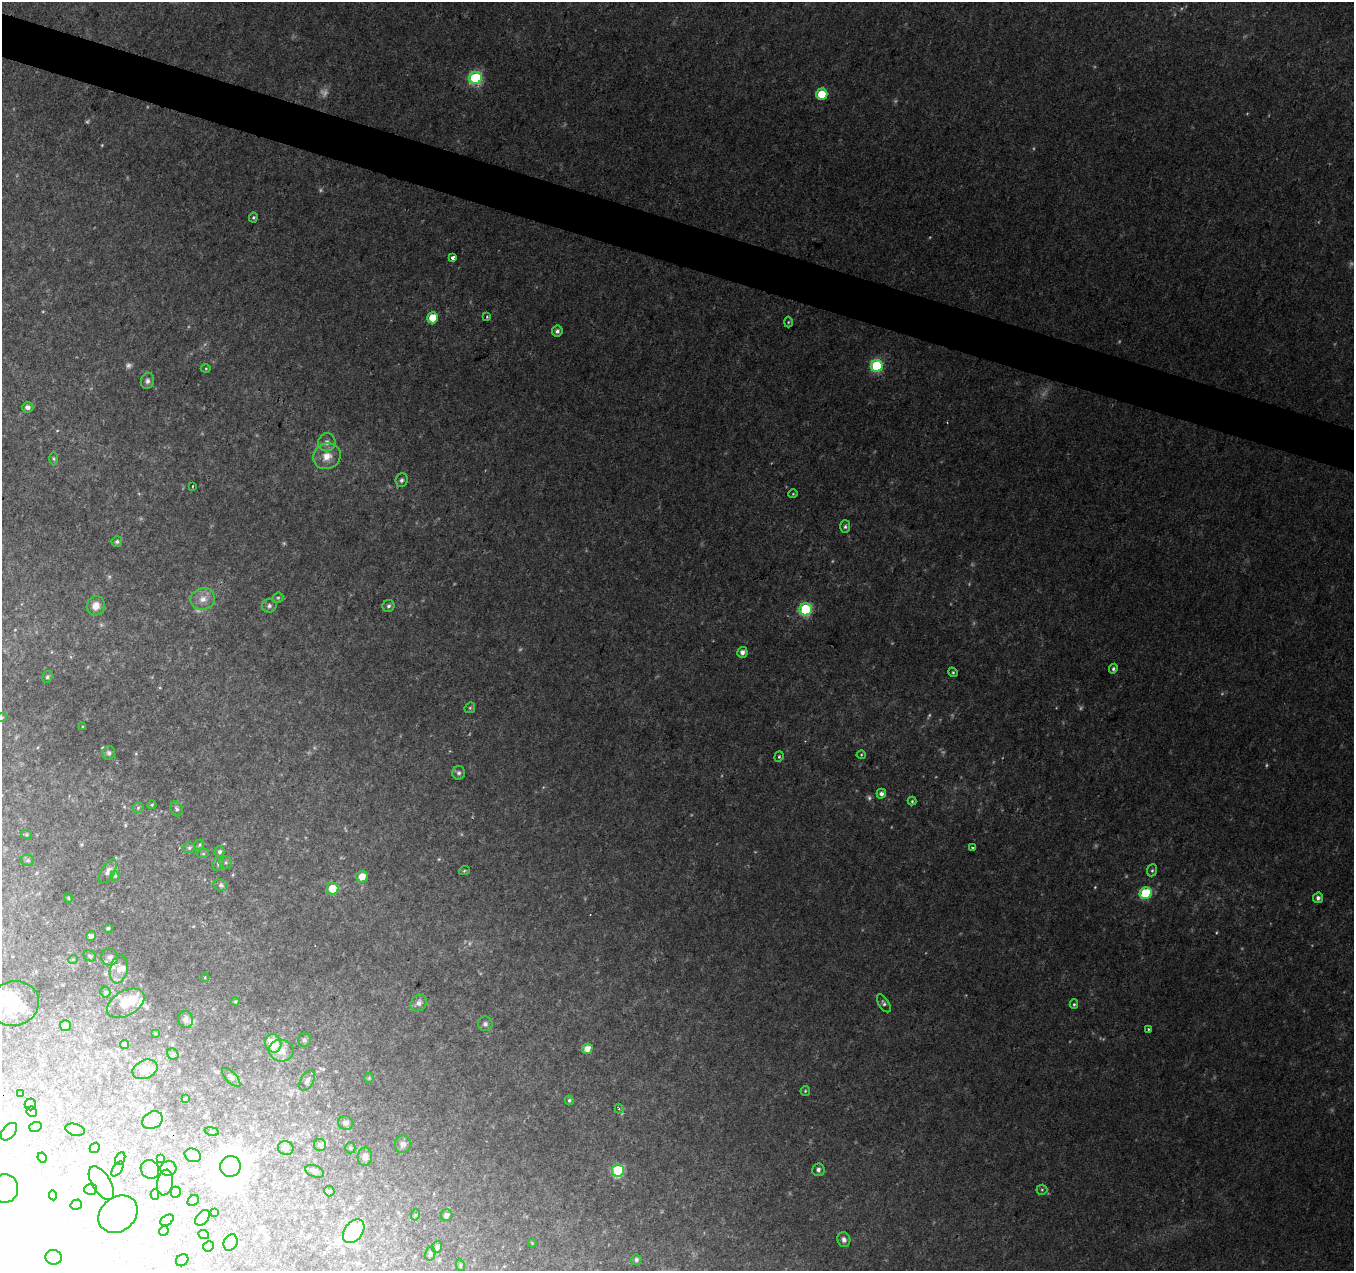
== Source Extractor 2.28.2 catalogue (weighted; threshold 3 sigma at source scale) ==
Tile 11 of 4 x 4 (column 3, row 3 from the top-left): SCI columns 2712-4063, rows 1547-2815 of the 5415 x 5566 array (HDU 1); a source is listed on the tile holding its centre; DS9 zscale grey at full resolution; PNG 1356 x 1273 px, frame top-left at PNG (2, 2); each listed source drawn as its Kron ellipse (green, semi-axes under 4 px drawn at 4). Shown black and unused: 3% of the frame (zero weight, under 2 of 3 exposures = <1% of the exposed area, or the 3 px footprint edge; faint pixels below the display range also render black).
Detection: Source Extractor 2.28.2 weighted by HDU 2 'WHT'; one run over the whole footprint, this tile lists its part. Background 0.0481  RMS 0.0066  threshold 0.0298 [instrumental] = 3 sigma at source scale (4.5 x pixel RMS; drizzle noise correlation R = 1.50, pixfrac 1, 0.0396/0.0396 arcsec/px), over >= 5 px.
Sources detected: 210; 14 too faint to see at this stretch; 38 inside a brighter object's white glare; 1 cosmic-ray / hot-pixel residue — neither listed nor drawn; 7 inside a brighter listed object's ellipse — not listed separately; the other 150 listed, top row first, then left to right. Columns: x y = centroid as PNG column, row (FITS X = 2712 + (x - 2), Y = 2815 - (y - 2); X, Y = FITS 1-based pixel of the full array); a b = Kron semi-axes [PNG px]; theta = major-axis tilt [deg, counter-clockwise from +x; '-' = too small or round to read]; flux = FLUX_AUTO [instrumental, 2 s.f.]
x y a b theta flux
476 78 6 6 - 69
822 94 6 5 - 14
253 217 5 4 - 0.9
452 258 3 3 - 4.3
487 317 4 3 - 0.57
433 318 5 5 - 14
788 322 5 3 - 0.66
557 331 5 5 - 2
877 366 6 6 - 57
206 368 5 3 - 0.7
147 381 8 6 78 2.2
27 407 6 5 - 2
327 442 9 8 - 3.4
327 456 14 12 24 8.8
54 458 7 3 -89 0.92
401 480 7 6 - 1.7
193 486 3 2 - 0.51
793 494 5 4 - 0.67
845 527 6 5 - 1.4
117 541 5 5 - 1.2
278 598 6 5 - 1.1
203 599 12 10 13 6
96 606 10 9 - 6
269 606 7 7 - 1.9
388 606 6 6 - 1.7
806 609 6 6 - 62
742 652 5 5 - 3.4
1113 669 5 4 - 1.2
953 672 5 4 - 0.87
47 677 6 5 - 1.1
470 708 6 5 - 0.85
2 717 5 3 - 0.76
83 727 3 3 - 0.72
109 753 7 6 - 1.7
861 755 4 4 - 0.67
779 757 5 4 - 0.92
459 773 7 6 - 1.8
881 794 5 4 - 2.7
912 801 4 4 - 0.85
152 805 4 4 - 0.71
138 808 5 5 - 1.1
177 809 7 6 - 1.7
26 834 6 4 -19 0.91
199 845 5 5 - 0.98
189 848 6 5 - 1.2
972 848 3 2 - 1.5
219 852 5 5 - 1.9
203 854 6 4 18 0.85
28 860 6 6 - 1.5
226 862 6 6 - 1.4
218 863 7 5 71 1.4
1152 870 6 5 - 1.1
108 871 13 6 59 3.5
464 871 5 3 - 0.71
115 876 5 4 - 0.97
362 877 6 5 - 7.1
221 885 7 6 - 1.5
333 889 6 6 - 13
1146 893 6 6 - 37
68 898 4 4 - 0.65
1318 898 5 5 - 2.4
108 928 5 4 - 1.2
91 936 5 4 - 3
90 956 7 5 -32 1.2
110 957 8 8 - 3.7
73 959 5 3 - 0.55
119 969 14 9 77 6
205 977 4 4 - 0.97
105 992 5 5 - 0.93
235 1001 4 3 - 0.7
126 1003 20 12 30 17
419 1003 9 7 53 3.3
884 1003 10 5 -58 1.7
14 1004 25 22 17 32
1074 1004 5 4 - 0.9
186 1020 9 7 -73 2.5
485 1024 7 7 - 1.9
65 1026 5 5 - 12
1148 1029 3 2 - 0.53
155 1033 4 3 - 0.69
304 1040 7 6 - 1.7
273 1043 9 8 - 18
125 1044 4 4 - 0.89
587 1049 5 5 - 5.6
281 1051 12 11 - 6.3
173 1054 6 5 - 1.2
145 1069 13 9 22 5.8
231 1077 12 5 -46 1.9
369 1078 5 5 - 0.81
307 1080 11 6 60 2.3
805 1091 5 5 - 0.86
20 1094 4 4 - 0.77
185 1098 3 2 - 0.7
569 1100 5 4 - 1.2
30 1104 6 5 - 1.4
619 1109 5 4 - 1.3
32 1112 5 5 - 1.1
152 1120 11 8 29 4.6
346 1123 8 6 -16 2.5
35 1127 6 5 - 1.2
75 1130 10 6 -15 1.5
212 1131 7 3 -9 0.8
9 1132 10 6 50 1.5
403 1144 8 8 - 2.7
320 1145 6 6 - 1.9
95 1148 5 4 - 1
286 1148 8 7 - 2.3
350 1148 5 5 - 0.93
193 1155 8 6 -24 3.1
365 1157 9 7 83 3
42 1158 5 4 - 1.8
161 1158 4 2 - 0.5
120 1159 7 4 63 1.1
230 1166 10 10 - 1400
117 1169 8 4 56 1.3
150 1169 10 9 - 3.8
168 1169 8 7 - 2.3
618 1170 6 6 - 52
818 1170 6 6 - 1.9
315 1171 10 5 -21 2.2
101 1183 19 9 -58 7.7
165 1183 13 8 79 3.9
5 1188 14 13 - 39
90 1189 6 5 - 1.5
1042 1190 5 5 - 0.86
329 1191 5 5 - 0.86
176 1192 5 5 - 0.97
53 1195 5 4 - 0.78
155 1195 5 4 - 1.1
193 1200 6 4 42 1.1
76 1205 6 5 - 1.4
214 1212 3 3 - 0.55
118 1214 21 17 39 16
415 1215 6 3 70 0.81
447 1215 6 5 - 2.6
202 1218 9 5 48 1.8
167 1220 7 4 30 1.1
164 1231 5 4 - 0.93
354 1231 13 9 53 44
204 1235 5 3 - 0.56
844 1240 7 6 - 2.3
231 1243 8 6 64 2
532 1243 4 4 - 0.6
208 1246 5 5 - 1.2
437 1247 6 5 - 1.5
430 1254 7 5 77 1.4
53 1257 8 7 - 6.3
182 1260 7 5 41 1.3
636 1260 5 5 - 1.8
460 1265 6 4 -73 0.83
Isophote crosses this tile's border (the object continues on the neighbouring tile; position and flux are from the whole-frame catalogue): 2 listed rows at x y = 2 717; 5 1188
Unlisted compact peaks at least as high as the median listed source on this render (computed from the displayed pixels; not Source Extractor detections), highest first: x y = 102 748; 102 145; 136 754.